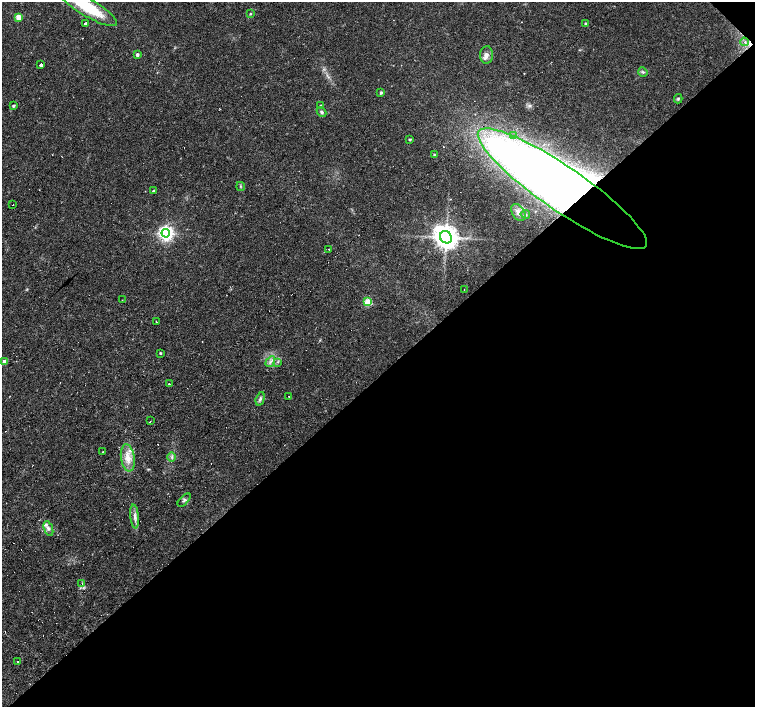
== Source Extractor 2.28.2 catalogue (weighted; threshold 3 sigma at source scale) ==
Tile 12 of 4 x 4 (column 4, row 3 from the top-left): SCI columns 4517-6021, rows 1626-3035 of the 6021 x 6003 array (HDU 1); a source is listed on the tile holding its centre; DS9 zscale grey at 2 x 2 block average (1 PNG px = mean of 2 x 2 image px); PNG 757 x 709 px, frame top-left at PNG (2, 2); each listed source drawn as its Kron ellipse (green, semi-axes under 4 px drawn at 4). Shown black and unused: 47% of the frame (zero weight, under 3 of 4 exposures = <1% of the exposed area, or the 3 px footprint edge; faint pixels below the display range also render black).
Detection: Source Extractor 2.28.2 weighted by HDU 2 'WHT'; one run over the whole footprint, this tile lists its part. Background 0.033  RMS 0.0024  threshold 0.011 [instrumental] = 3 sigma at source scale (4.5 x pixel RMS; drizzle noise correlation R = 1.50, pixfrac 1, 0.0396/0.0396 arcsec/px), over >= 5 px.
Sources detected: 61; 1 inside a brighter object's white glare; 11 cosmic-ray / hot-pixel residue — neither listed nor drawn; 2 inside a brighter listed object's ellipse — not listed separately; the other 47 listed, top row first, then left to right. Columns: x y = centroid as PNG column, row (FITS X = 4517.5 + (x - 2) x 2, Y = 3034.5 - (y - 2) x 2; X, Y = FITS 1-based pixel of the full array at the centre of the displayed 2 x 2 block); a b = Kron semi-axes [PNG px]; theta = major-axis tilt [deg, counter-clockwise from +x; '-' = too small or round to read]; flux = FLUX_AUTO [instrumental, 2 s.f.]
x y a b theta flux
87 7 34 9 -31 31
250 14 4 3 - 0.54
19 17 3 3 - 12
85 23 3 2 - 2.1
585 23 2 2 - 0.56
745 42 4 4 - 1.5
137 55 2 2 - 2
487 55 9 6 86 3.1
41 64 2 2 - 110
643 72 5 3 - 0.78
381 93 3 3 - 1
678 99 5 4 - 0.78
13 106 2 2 - 1.1
321 106 3 3 - 1.1
322 112 5 4 - 1.1
513 135 2 2 - 0.94
410 139 3 2 - 0.83
434 155 3 3 - 0.44
240 186 4 2 - 0.55
562 189 101 22 -35 920
154 191 3 2 - 1.2
13 205 2 2 - 1.7
518 212 9 6 -59 3.9
525 214 5 4 - 1.3
166 233 4 4 - 190
446 237 6 5 - 640
329 249 2 2 - 0.47
464 290 2 2 - 0.33
122 300 2 2 - 0.47
368 302 3 3 - 13
156 322 2 2 - 31
160 353 2 2 - 0.8
5 361 3 2 - 4.2
270 362 6 2 56 1
278 362 3 2 - 0.47
169 384 2 2 - 0.57
289 396 2 2 - 0.24
260 399 7 3 74 1.4
150 421 2 2 - 2.6
102 452 2 2 - 0.3
172 457 5 2 - 0.88
128 458 13 7 -82 6.4
184 500 8 4 46 1.5
135 516 12 3 -84 2.6
48 529 8 4 -69 2.1
82 583 3 2 - 0.54
18 662 2 2 - 0.78
Overlapping masked pixels (flux is a lower limit): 2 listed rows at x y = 745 42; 562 189
Isophote crosses this tile's border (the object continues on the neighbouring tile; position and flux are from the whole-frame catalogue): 1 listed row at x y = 87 7
Diffuse or blended objects may show on this block-average render without a row.